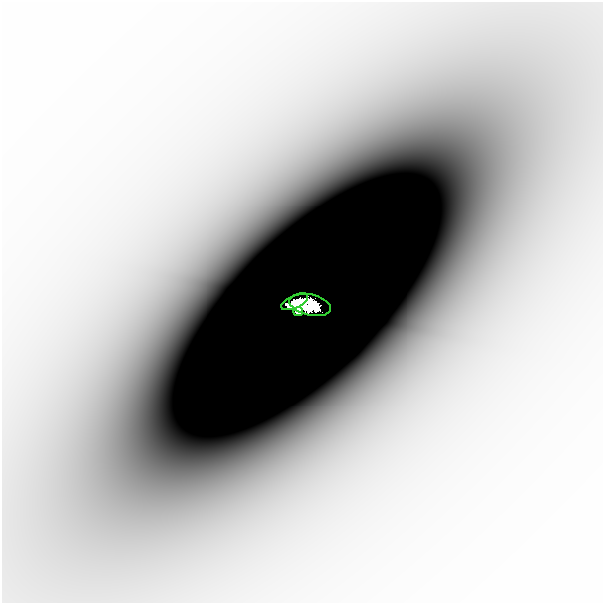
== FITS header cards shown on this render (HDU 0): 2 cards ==
NAXIS1  =                  601
NAXIS2  =                  601

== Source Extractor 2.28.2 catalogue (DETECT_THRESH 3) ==
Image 601 x 601 px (HDU 0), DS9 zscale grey, 1 PNG px = 1 image px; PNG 605 x 605 px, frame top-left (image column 1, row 601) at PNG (2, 2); each listed source drawn as its Kron ellipse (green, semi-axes under 4 px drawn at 4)
Background -9.02e-06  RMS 2.1e-06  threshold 6.24e-06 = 3 sigma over >= 5 px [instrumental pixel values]
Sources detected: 3; all 3 listed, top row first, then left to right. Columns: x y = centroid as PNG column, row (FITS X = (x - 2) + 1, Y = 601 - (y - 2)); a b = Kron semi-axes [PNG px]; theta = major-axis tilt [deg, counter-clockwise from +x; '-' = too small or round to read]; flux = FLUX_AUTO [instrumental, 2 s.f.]
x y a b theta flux
295 302 14 6 24 1.3
310 305 21 10 -13 3.5
298 311 5 4 - 0.028